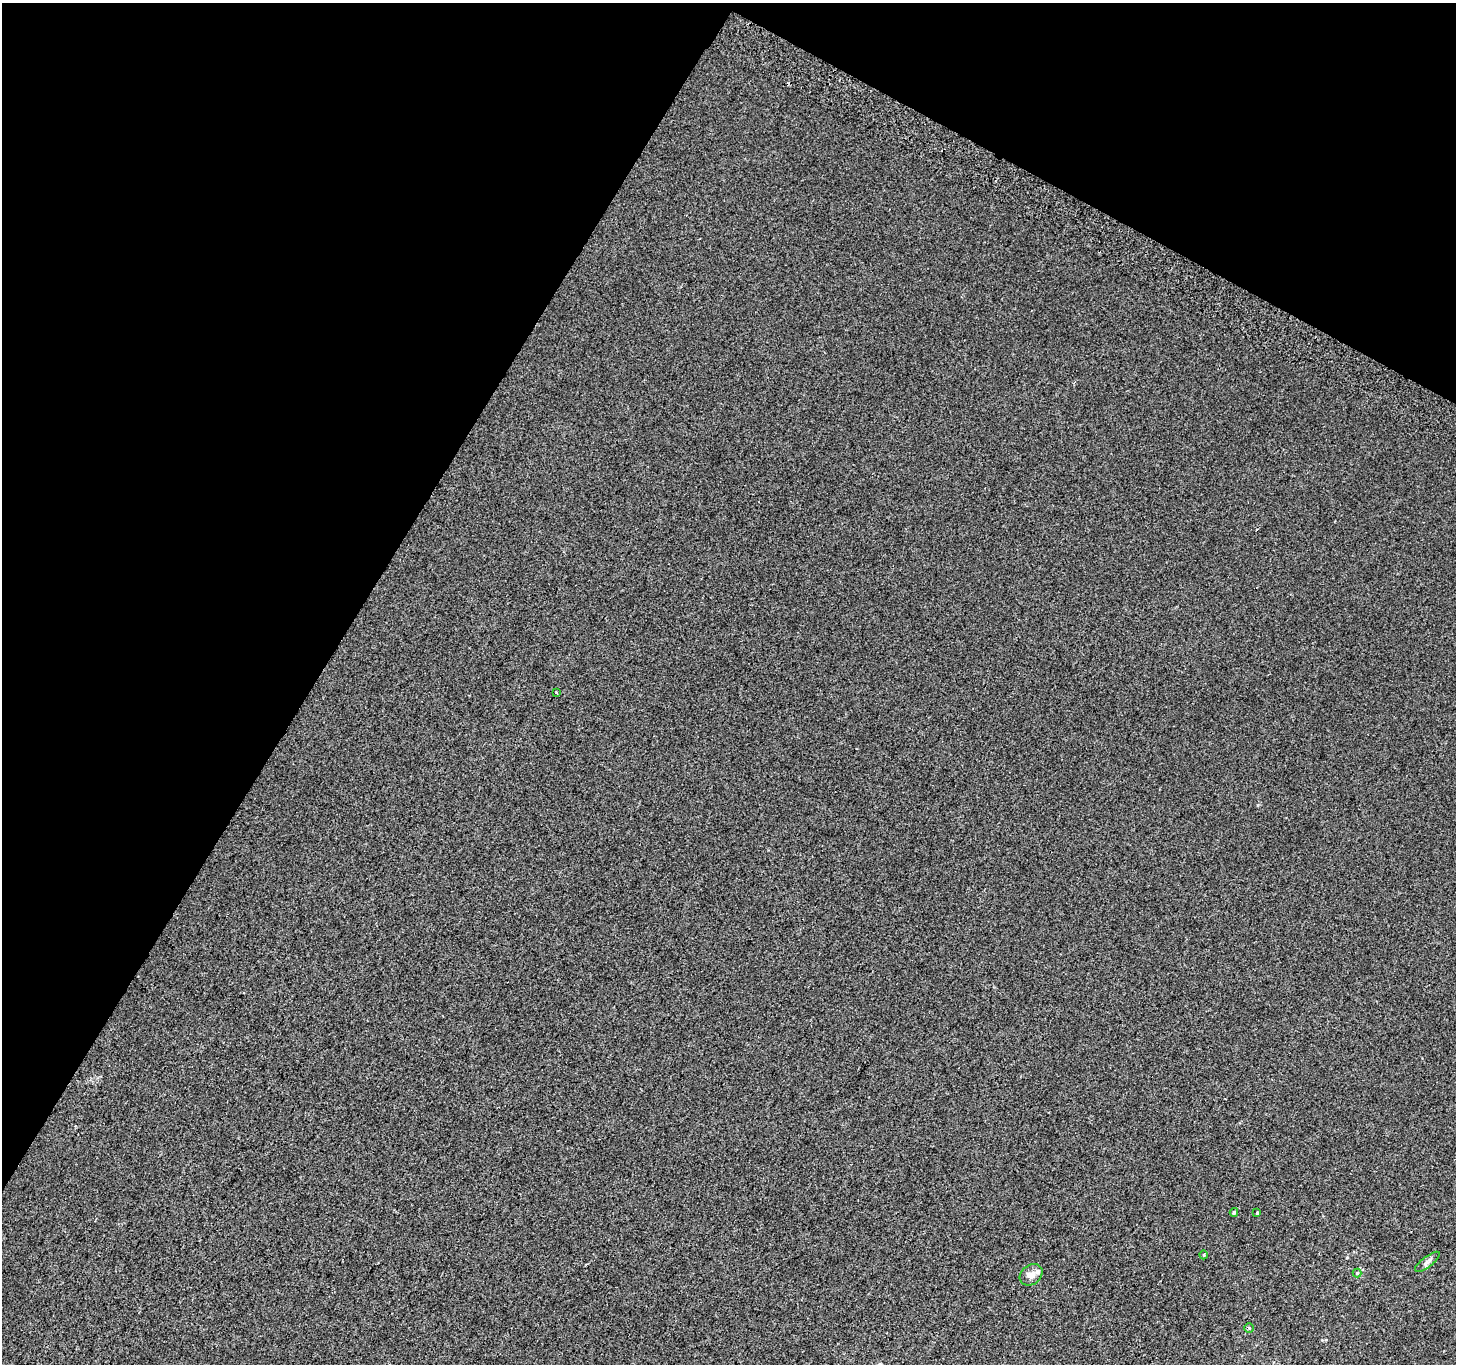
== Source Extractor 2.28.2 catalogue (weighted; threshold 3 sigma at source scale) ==
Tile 2 of 4 x 4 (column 2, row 1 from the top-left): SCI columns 1484-2937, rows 4387-5748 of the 5868 x 5981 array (HDU 1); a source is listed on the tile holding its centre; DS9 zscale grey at full resolution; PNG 1458 x 1366 px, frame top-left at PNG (2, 3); each listed source drawn as its Kron ellipse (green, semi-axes under 4 px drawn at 4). Shown black and unused: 29% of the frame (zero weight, under 2 of 3 exposures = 2% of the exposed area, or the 3 px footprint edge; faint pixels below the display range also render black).
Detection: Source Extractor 2.28.2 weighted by HDU 2 'WHT'; one run over the whole footprint, this tile lists its part. Background 0.00199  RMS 0.0054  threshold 0.0244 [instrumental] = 3 sigma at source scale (4.5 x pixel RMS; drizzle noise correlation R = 1.50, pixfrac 1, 0.0396/0.0396 arcsec/px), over >= 5 px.
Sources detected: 10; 2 inside a brighter listed object's ellipse — not listed separately; the other 8 listed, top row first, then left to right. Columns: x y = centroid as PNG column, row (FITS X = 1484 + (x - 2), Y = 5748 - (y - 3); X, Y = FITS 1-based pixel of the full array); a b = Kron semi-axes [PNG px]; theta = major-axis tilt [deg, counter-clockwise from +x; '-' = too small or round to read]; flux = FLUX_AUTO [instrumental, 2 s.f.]
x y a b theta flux
557 693 3 2 - 0.49
1234 1212 4 3 - 0.76
1257 1213 3 3 - 0.89
1204 1255 4 3 - 0.43
1427 1262 15 5 37 1.9
1357 1273 4 4 - 0.48
1031 1275 12 9 38 3.2
1249 1328 5 5 - 0.62